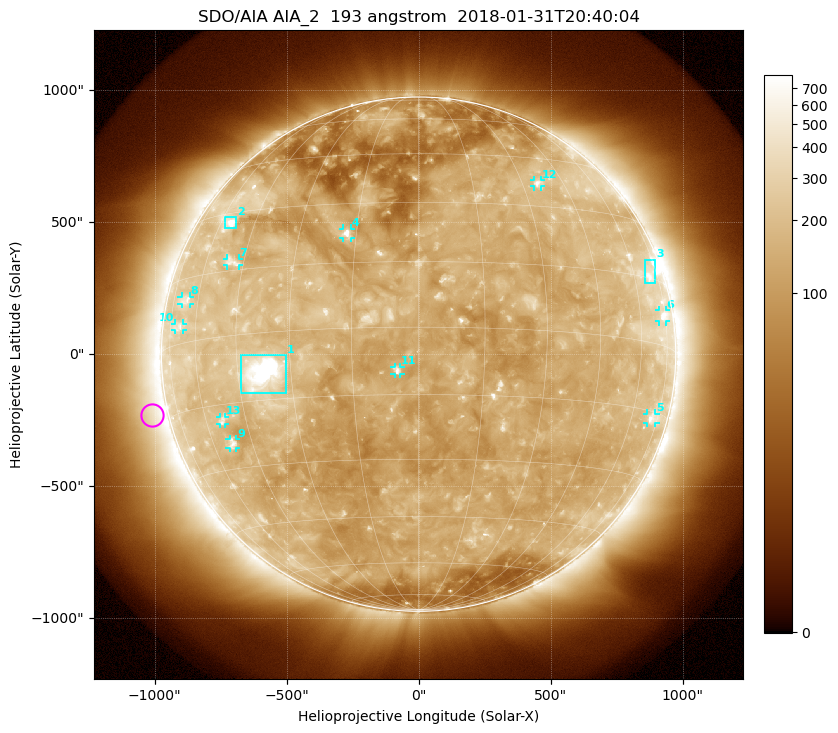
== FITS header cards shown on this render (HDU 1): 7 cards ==
TELESCOP= 'SDO/AIA'
INSTRUME= 'AIA_2'
WAVELNTH=                  193
WAVEUNIT= 'angstrom'
DATE-OBS= '2018-01-31T20:40:04.84'
CTYPE1  = 'HPLN-TAN'
CTYPE2  = 'HPLT-TAN'

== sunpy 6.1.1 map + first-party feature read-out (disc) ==
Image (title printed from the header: SDO/AIA AIA_2  193 angstrom  2018-01-31T20:40:04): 1024 x 1024 px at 2.4 arcsec/px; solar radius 974 arcsec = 406 px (full disc in frame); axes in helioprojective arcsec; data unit not stated in the header (colour bar unlabelled)
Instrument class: DISC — disc imager (sunpy class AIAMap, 193 A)
Bright regions (active regions / flare kernels): reference = the median radial profile (limb darkening/brightening removed); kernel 9 px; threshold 5 sigma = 260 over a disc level ~138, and >= 1.15x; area >= 12 px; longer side >= 10 px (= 24 arcsec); searched inside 0.97 R_sun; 13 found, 13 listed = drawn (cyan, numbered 1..; 10 of them under ~33 arcsec drawn as corner ticks so the feature stays visible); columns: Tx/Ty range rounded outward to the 5 arcsec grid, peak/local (2 s.f.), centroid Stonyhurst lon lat
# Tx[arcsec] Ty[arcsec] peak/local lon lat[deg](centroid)
1 -675..-500 -150..-5 21 -38 -9
2 -735..-690 475..520 7 -55 +27
3 855..900 270..360 4.1 +69 +16
4 -285..-255 440..475 6.1 -17 +22
5 865..900 -260..-225 3.8 +71 -16
6 910..935 125..165 4.2 +73 +7
7 -725..-680 335..365 3.3 -49 +17
8 -900..-865 190..220 3.1 -66 +10
9 -715..-690 -355..-320 4 -52 -24
10 -925..-890 90..115 3 -68 +4
11 -90..-70 -75..-45 4.6 -5 -10
12 440..465 635..660 3.8 +35 +37
13 -750..-735 -265..-235 3.3 -53 -19
Off-limb structures (1.02-1.3 R_sun): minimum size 162 px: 7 found; the strongest spans PA ~60..140 deg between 1.02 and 1.3 R_sun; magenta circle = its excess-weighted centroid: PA ~105 deg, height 1.06 R_sun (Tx ~-1010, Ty ~-230 arcsec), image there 1.9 x the reference